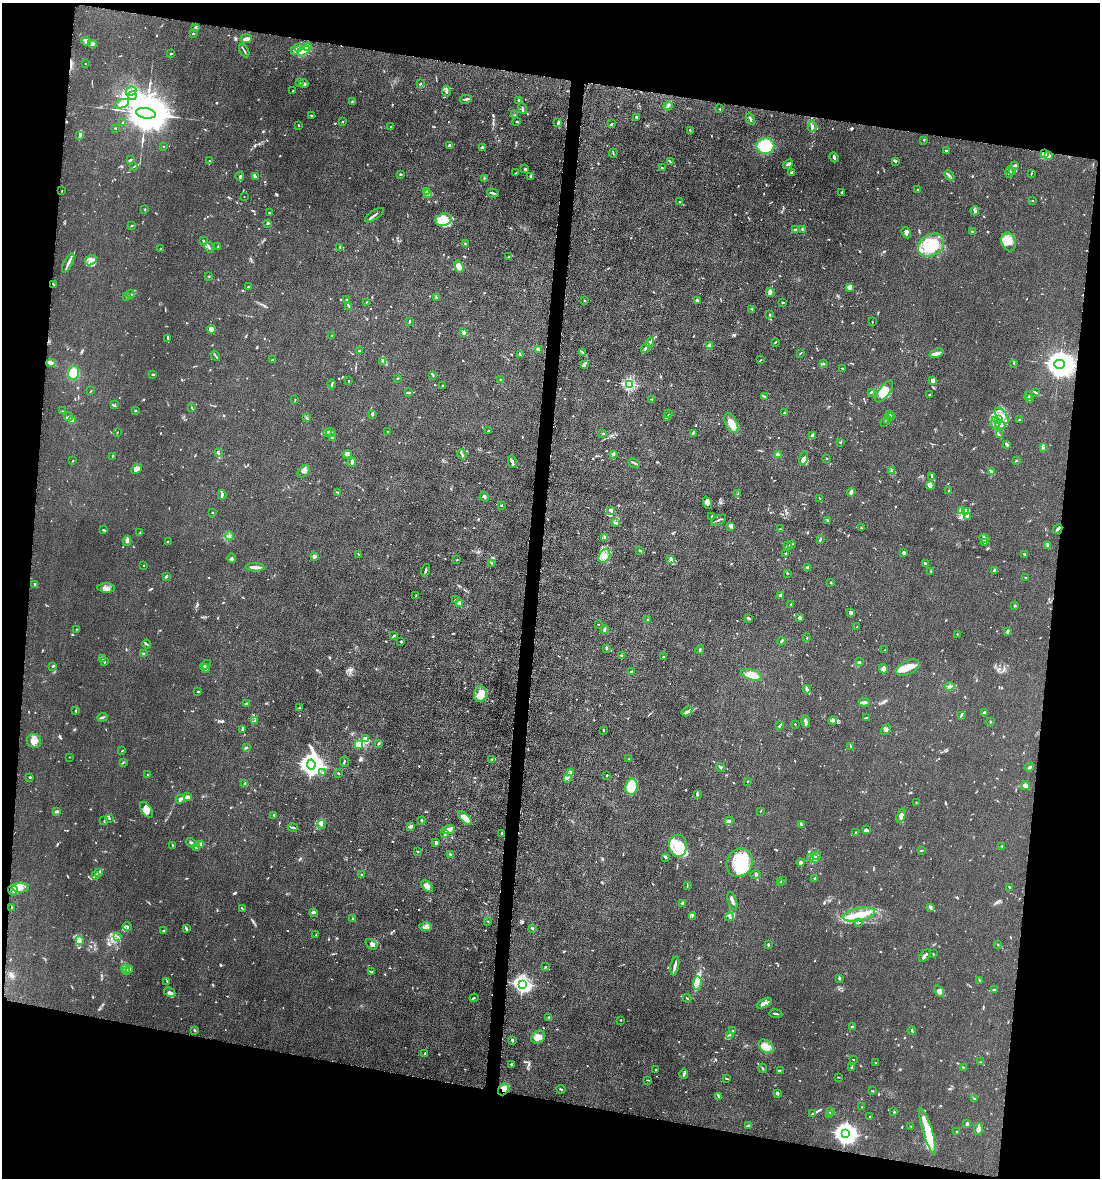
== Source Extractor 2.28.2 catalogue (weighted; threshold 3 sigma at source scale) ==
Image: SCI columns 230-4619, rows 8-4711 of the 4746 x 4720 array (HDU 1 of 3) = the unmasked area's bounding box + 8 px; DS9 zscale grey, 4 x 4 block average (1 PNG px = mean of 4 x 4 image px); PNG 1102 x 1180 px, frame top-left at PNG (2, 3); each listed source drawn as its Kron ellipse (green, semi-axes under 4 px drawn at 4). Shown black and unused: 21% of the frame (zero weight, under 5 of 10 exposures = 2% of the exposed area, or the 3 px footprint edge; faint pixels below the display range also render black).
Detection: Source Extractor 2.28.2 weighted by HDU 2 'WHT'. Background 0.023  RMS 0.0021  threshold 0.00866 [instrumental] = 3 sigma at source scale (4.09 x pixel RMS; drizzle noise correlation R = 1.36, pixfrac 0.8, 0.05/0.05 arcsec/px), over >= 5 px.
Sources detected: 1092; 4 too faint to see at this stretch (4 x 4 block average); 7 inside a brighter object's white glare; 3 cosmic-ray / hot-pixel residue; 4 long thin detections or spike segments (spike, bleed or trail) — neither listed nor drawn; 45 coinciding with a brighter row at this scale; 110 inside a brighter listed object's ellipse — not listed separately; of the other 919, all 500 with FLUX_AUTO >= 0.663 (the completeness limit of this list) listed and drawn (419 fainter detections not listed), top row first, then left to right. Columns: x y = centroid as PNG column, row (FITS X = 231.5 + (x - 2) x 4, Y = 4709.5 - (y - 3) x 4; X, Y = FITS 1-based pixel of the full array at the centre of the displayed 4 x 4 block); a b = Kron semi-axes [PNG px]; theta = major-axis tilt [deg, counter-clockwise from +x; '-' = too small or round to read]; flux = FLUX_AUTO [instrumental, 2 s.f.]
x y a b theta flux
195 27 2 2 - 2.5
193 34 2 2 - 0.99
246 39 6 3 7 5.7
86 42 5 4 - 3.6
92 44 4 3 - 2.5
307 47 2 2 - 29
298 48 2 2 - 0.73
294 50 3 2 - 1.1
244 51 7 2 -61 1.8
303 51 7 4 37 6
171 53 3 2 - 0.9
85 64 2 2 - 1
299 83 2 2 - 1.4
304 83 4 3 - 2.9
420 84 2 2 - 1
131 91 5 4 - 4.6
293 91 3 2 - 0.92
446 91 5 2 - 2.9
132 96 4 4 - 3.5
466 99 6 2 12 3
519 100 2 2 - 3.3
352 101 3 2 - 0.91
122 104 7 4 22 5.3
668 106 5 2 - 2.5
522 108 5 2 - 1.3
720 109 2 2 - 0.7
146 113 10 5 -10 9600
312 115 3 2 - 1.7
515 115 2 2 - 0.67
636 117 2 2 - 2
750 119 6 2 -67 1.9
343 122 2 2 - 0.84
517 122 3 2 - 1.2
123 123 3 2 - 1.1
558 123 4 2 - 1.2
611 124 2 2 - 1.4
298 125 2 2 - 1
812 126 5 2 - 1.6
390 127 2 2 - 0.7
115 128 2 2 - 0.82
690 130 2 2 - 1.4
80 136 3 2 - 1.2
924 140 3 2 - 0.74
449 145 3 3 - 2.7
765 146 9 8 - 42
163 147 2 2 - 1.2
482 148 4 2 - 2.8
946 150 3 2 - 1.1
613 153 4 2 - 1
1045 154 4 2 - 16
1049 156 4 3 - 3.1
834 157 5 2 - 2.7
130 160 3 2 - 1.3
209 161 3 2 - 0.96
896 161 2 2 - 1.8
670 162 3 2 - 0.82
788 164 5 3 - 2.3
1015 165 3 2 - 1.4
134 167 2 2 - 0.71
662 168 2 2 - 1
525 169 2 2 - 3.4
1009 172 5 3 - 4.8
1013 172 3 2 - 0.8
515 173 3 2 - 0.75
792 173 4 3 - 2
401 174 2 2 - 6.2
1031 174 3 2 - 0.7
949 175 6 2 -45 2.2
240 176 4 2 - 1.8
255 176 4 2 - 3.2
531 176 3 2 - 1.2
484 178 2 2 - 0.8
918 189 2 2 - 0.67
62 191 2 2 - 0.92
427 191 2 2 - 0.86
428 193 3 2 - 1.5
493 193 6 2 -11 1.9
842 193 3 2 - 1.5
244 197 2 2 - 0.75
1032 200 2 2 - 0.75
680 202 3 2 - 1.1
145 209 3 2 - 0.89
975 211 4 3 - 2.3
269 213 3 2 - 0.78
374 215 11 2 34 2.8
444 220 8 6 21 10
268 223 2 2 - 9.3
131 226 2 2 - 1.2
803 229 2 2 - 2.9
796 230 4 2 - 1.7
972 232 3 2 - 1
906 233 6 3 -63 2.7
203 241 3 2 - 0.73
1009 242 10 7 -70 10
465 244 3 2 - 1.1
931 245 14 10 33 42
218 246 3 2 - 0.8
209 247 6 2 -64 1.3
340 247 3 2 - 0.95
161 249 2 2 - 0.95
508 257 2 2 - 1
91 260 6 4 30 6
68 263 10 2 63 4.4
459 267 6 4 -71 7.5
209 276 2 2 - 1.7
53 284 3 2 - 0.79
248 287 2 2 - 1.6
850 287 4 3 - 5.8
770 292 4 4 - 2.9
131 294 4 2 - 0.99
127 296 2 2 - 0.93
436 297 2 2 - 1.3
347 299 2 2 - 1.1
697 300 3 2 - 3.8
585 301 2 2 - 1.3
366 302 3 2 - 1
783 302 2 2 - 1.7
349 306 3 2 - 0.93
752 309 2 2 - 1.3
770 315 3 2 - 1.3
409 322 3 2 - 0.8
872 322 2 2 - 0.77
211 329 4 3 - 7.4
464 333 2 2 - 12
332 336 2 2 - 1.3
168 339 4 2 - 1.3
650 342 5 2 - 2.7
775 342 2 2 - 1.2
710 346 2 2 - 24
645 348 5 2 - 2.9
538 349 3 2 - 1.8
359 351 2 2 - 2.1
583 352 4 2 - 1.5
801 353 3 2 - 0.74
937 353 7 4 22 4.3
520 355 2 2 - 0.87
215 356 5 2 - 1.5
273 360 3 2 - 1.5
761 360 3 2 - 0.93
383 361 3 2 - 1.7
51 363 4 3 - 2.9
824 363 3 2 - 0.73
1014 363 4 2 - 0.99
1059 364 5 4 - 2500
584 365 3 2 - 2.1
843 369 2 2 - 1.2
73 373 7 5 77 16
153 374 3 2 - 1.2
433 375 3 2 - 1.3
398 378 2 2 - 0.74
501 380 3 2 - 1.5
348 381 2 2 - 0.97
933 381 3 2 - 6.7
332 384 4 2 - 1.1
629 384 2 2 - 200
443 385 2 2 - 0.69
91 391 3 2 - 0.68
884 391 13 5 54 13
871 392 3 2 - 1.4
409 393 3 2 - 1.1
1036 393 4 2 - 1.1
929 394 2 2 - 1.1
765 396 4 2 - 1.3
1029 396 3 2 - 0.72
1029 398 2 2 - 2.8
295 399 3 2 - 0.69
651 399 3 2 - 0.74
115 405 2 2 - 1.3
192 408 4 2 - 0.96
62 411 2 2 - 0.79
135 411 2 2 - 0.84
784 413 2 2 - 1.1
372 414 3 2 - 1.8
669 414 3 2 - 0.93
889 415 3 2 - 1.1
667 416 2 2 - 1.1
1002 416 9 5 -52 9.7
69 417 4 4 - 2.4
306 417 3 2 - 1.2
891 417 3 2 - 1.3
998 419 4 2 - 2.5
887 420 3 2 - 1.3
1020 420 2 2 - 9.2
72 421 3 3 - 2.6
885 422 2 2 - 0.84
731 423 10 5 -63 11
995 423 6 2 -82 4.2
1000 425 5 3 - 3.5
387 431 2 2 - 0.71
488 431 3 2 - 0.85
117 432 2 2 - 0.93
327 432 3 3 - 2.3
331 432 5 2 - 1.8
603 433 2 2 - 1.1
693 433 4 2 - 1.7
999 434 2 2 - 0.96
812 436 3 3 - 1.9
332 437 2 2 - 6.4
840 442 3 2 - 0.95
1007 444 3 2 - 2.9
1043 448 3 2 - 1.2
219 453 3 2 - 1.4
347 454 4 2 - 1.4
462 454 5 2 - 2.1
614 454 2 2 - 1
778 455 3 2 - 8.9
113 456 2 2 - 0.81
804 458 7 4 77 4.6
827 458 2 2 - 0.89
72 461 2 2 - 0.83
1016 461 2 2 - 1.8
352 462 5 2 - 6.1
512 462 6 3 -77 2.5
634 463 6 2 -26 1.8
137 469 6 4 41 6.2
892 470 3 2 - 1.2
304 471 7 5 46 5.2
991 472 3 2 - 2.8
932 476 3 2 - 1.7
930 486 4 2 - 2.1
949 490 2 2 - 0.96
337 492 3 2 - 1.3
851 492 4 2 - 4.1
738 494 4 2 - 1.3
222 495 5 2 - 2.8
484 497 5 2 - 2
819 498 2 2 - 0.77
707 503 6 3 -72 4.3
501 505 2 2 - 2.5
610 510 3 3 - 1.8
961 510 2 2 - 1.3
212 512 2 2 - 0.75
965 512 3 2 - 1.9
712 516 2 2 - 0.89
967 516 3 2 - 0.98
718 520 8 2 28 2.3
827 521 3 2 - 1.1
616 522 4 2 - 1.6
731 527 4 2 - 1.4
861 528 2 2 - 0.86
780 529 2 2 - 1.1
1057 529 5 2 - 2
104 530 3 2 - 1.6
140 533 3 2 - 0.71
230 536 4 2 - 1.1
605 538 3 3 - 2.4
984 538 5 3 - 2.4
820 540 3 2 - 1.3
127 541 5 3 - 2.4
168 542 3 2 - 0.79
985 542 3 2 - 1.1
791 544 3 2 - 1.1
1047 545 3 2 - 0.92
787 546 3 2 - 0.7
640 550 3 2 - 0.93
904 553 3 2 - 3
358 554 2 2 - 0.75
785 554 2 2 - 0.91
1024 554 3 2 - 0.89
314 556 2 2 - 20
604 556 7 5 56 7.2
232 558 5 3 - 2.1
671 559 3 2 - 1.6
457 560 2 2 - 0.82
492 563 3 2 - 0.93
925 564 3 2 - 2.3
144 565 2 2 - 0.8
255 567 9 3 -1 5.5
808 568 4 2 - 4.3
425 570 6 2 73 1.8
994 570 4 3 - 2.7
931 571 3 2 - 0.68
787 573 2 2 - 1
166 576 3 2 - 2.3
1025 578 2 2 - 0.83
830 582 3 2 - 0.95
35 584 3 2 - 1.4
106 588 9 4 -2 5.6
781 595 4 3 - 2.6
416 596 3 2 - 0.76
455 600 3 2 - 1.1
459 603 4 3 - 5.8
791 604 2 2 - 1.3
1015 605 4 2 - 0.84
851 613 3 2 - 4.2
748 618 3 2 - 2.7
799 618 3 3 - 2.8
648 619 2 2 - 0.72
598 624 2 2 - 2.2
857 627 2 2 - 0.71
76 629 2 2 - 1.1
604 629 4 2 - 1.8
1008 632 4 2 - 2.9
957 634 3 2 - 0.7
394 635 4 2 - 1.3
807 638 2 2 - 0.85
781 641 4 2 - 1.9
401 642 2 2 - 2
147 644 4 2 - 1.2
606 648 3 2 - 1.6
700 650 4 2 - 1.4
885 650 2 2 - 0.68
144 654 2 2 - 1.8
621 655 2 2 - 1.4
663 657 3 2 - 0.72
102 658 2 2 - 16
104 662 3 2 - 1.3
859 662 4 2 - 0.88
206 665 5 3 - 2
53 666 2 2 - 1.4
205 668 4 4 - 4.6
908 668 12 6 27 17
883 669 5 3 - 2.5
631 671 3 2 - 1.2
752 675 11 5 -17 18
950 686 4 3 - 2.4
807 689 4 3 - 1.9
198 692 3 2 - 0.95
480 694 8 6 76 12
864 702 5 3 - 3.6
246 704 2 2 - 2.8
300 708 3 2 - 0.76
76 711 3 2 - 1.1
687 711 6 3 34 2.9
985 712 4 3 - 1.5
961 715 3 2 - 0.79
102 717 5 2 - 1.5
866 718 4 2 - 0.81
255 721 3 2 - 1
806 721 6 2 -81 3.6
833 721 4 4 - 2.5
990 722 3 2 - 0.76
795 724 2 2 - 1.7
779 726 3 2 - 1.1
242 729 4 2 - 2.2
886 729 6 4 56 3.4
603 730 2 2 - 1.3
366 739 4 2 - 3.4
34 741 7 6 - 7.2
379 743 2 2 - 1.6
359 744 2 2 - 0.85
850 746 2 2 - 0.66
246 747 3 2 - 1.7
122 751 2 2 - 0.87
70 757 2 2 - 0.71
492 759 3 2 - 1.7
629 759 3 2 - 1.3
123 762 4 2 - 0.79
344 762 5 2 - 1.1
311 765 5 4 - 1200
721 767 5 2 - 2
1029 767 5 2 - 1.8
571 772 4 2 - 1.3
322 773 3 2 - 0.95
338 773 3 2 - 0.74
147 774 2 2 - 0.78
607 775 2 2 - 1.1
30 777 2 2 - 1.4
567 778 2 2 - 1.1
748 781 2 2 - 1.3
245 784 3 2 - 1
631 786 8 6 79 21
1025 786 5 3 - 5
697 795 3 2 - 0.77
187 797 4 3 - 3.9
180 799 4 2 - 2.5
916 803 3 2 - 0.69
147 810 9 5 -56 6.8
760 811 2 2 - 1.1
56 812 2 2 - 4.2
274 815 2 2 - 1.2
901 815 7 3 72 4.3
109 818 3 2 - 1.4
465 818 8 3 -44 14
104 820 2 2 - 0.88
421 820 2 2 - 2.8
729 821 4 3 - 2.8
321 824 5 2 - 1.3
801 824 3 2 - 3
411 826 3 2 - 4.7
293 828 5 2 - 2.1
448 830 6 3 12 4.3
866 830 3 2 - 1.6
502 833 4 2 - 1.5
855 833 3 2 - 0.89
444 834 4 2 - 1.3
436 842 3 2 - 2.4
191 843 5 3 - 2.1
201 844 2 2 - 11
172 845 2 2 - 1.2
678 846 11 9 -86 22
1002 846 2 2 - 0.95
196 847 4 2 - 3
921 850 3 2 - 1.3
418 851 2 2 - 1
451 855 3 3 - 1.6
817 856 4 3 - 2.2
665 857 4 2 - 2.1
811 858 2 2 - 1.1
814 858 3 2 - 1.5
801 862 4 3 - 3.1
739 863 14 12 64 35
99 872 4 2 - 2
361 875 2 2 - 1.5
755 875 5 3 - 2.1
95 876 2 2 - 0.9
814 878 2 2 - 1.1
783 881 3 2 - 0.68
781 883 2 2 - 1.2
427 886 7 4 -47 6.5
687 886 3 2 - 0.77
1009 887 3 2 - 1.1
21 888 8 5 3 6.5
13 890 5 4 - 4.4
732 901 9 2 -72 4.8
682 903 4 2 - 1.7
12 907 3 2 - 0.82
930 908 4 2 - 1.5
242 909 2 2 - 0.93
313 912 3 2 - 2.8
859 914 16 6 13 19
692 916 2 2 - 0.75
729 917 4 3 - 2.1
353 918 2 2 - 0.83
488 921 3 2 - 0.98
858 923 3 2 - 0.74
127 926 4 2 - 1.5
426 927 6 2 -1 2.8
532 928 3 2 - 2.2
186 929 4 2 - 1.7
164 931 4 2 - 2.1
316 935 2 2 - 0.85
117 936 3 2 - 1.1
80 941 3 2 - 1.3
371 944 6 3 -39 2.4
998 944 2 2 - 0.8
768 945 4 2 - 1.5
933 954 2 2 - 0.84
925 956 7 2 52 2.7
675 966 10 2 79 4.3
545 967 3 2 - 0.87
126 969 4 2 - 2.4
130 970 2 2 - 0.84
127 972 3 2 - 1.3
372 972 3 2 - 0.85
839 978 3 2 - 1.9
980 980 3 2 - 1.1
167 981 2 2 - 0.82
697 983 7 3 88 5.1
522 984 3 2 - 430
994 990 3 2 - 1.8
939 991 6 3 -60 3.2
170 992 6 3 -29 3.7
474 998 4 2 - 1.3
687 998 4 2 - 0.93
764 1003 8 3 28 4.1
776 1014 6 2 -8 1.6
549 1018 2 2 - 10
621 1020 2 2 - 2.8
852 1027 2 2 - 1.1
195 1030 3 2 - 1.3
733 1031 3 2 - 0.83
912 1031 4 2 - 1.4
729 1035 3 2 - 0.95
538 1037 7 5 42 10
512 1040 2 2 - 3.5
766 1046 8 5 -38 12
425 1053 3 2 - 1.5
853 1059 2 2 - 0.83
981 1062 3 2 - 0.84
876 1063 2 2 - 0.67
511 1064 3 2 - 1.2
963 1067 2 2 - 0.87
762 1068 4 2 - 1.4
851 1068 4 2 - 1.1
655 1070 2 2 - 1.6
780 1070 4 2 - 0.92
684 1074 5 2 - 2.1
838 1077 3 2 - 0.77
726 1078 4 2 - 0.8
648 1080 3 2 - 0.86
503 1089 6 4 52 9.7
561 1089 4 2 - 1.3
873 1091 2 2 - 0.79
777 1093 3 2 - 2.6
719 1097 3 2 - 2
975 1099 2 2 - 1.5
862 1107 2 2 - 0.69
830 1112 3 2 - 1.9
894 1112 2 2 - 0.71
812 1114 3 2 - 1.1
830 1115 2 2 - 0.75
870 1117 2 2 - 1
967 1124 2 2 - 3.6
748 1126 3 2 - 1.1
911 1126 2 2 - 0.84
979 1129 6 3 83 4.5
928 1132 24 4 -73 30
956 1132 2 2 - 0.7
845 1134 4 3 - 940
Overlapping masked pixels (flux is a lower limit): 2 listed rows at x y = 1045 154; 503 1089
Diffuse or blended objects may show on this block-average render without a row.